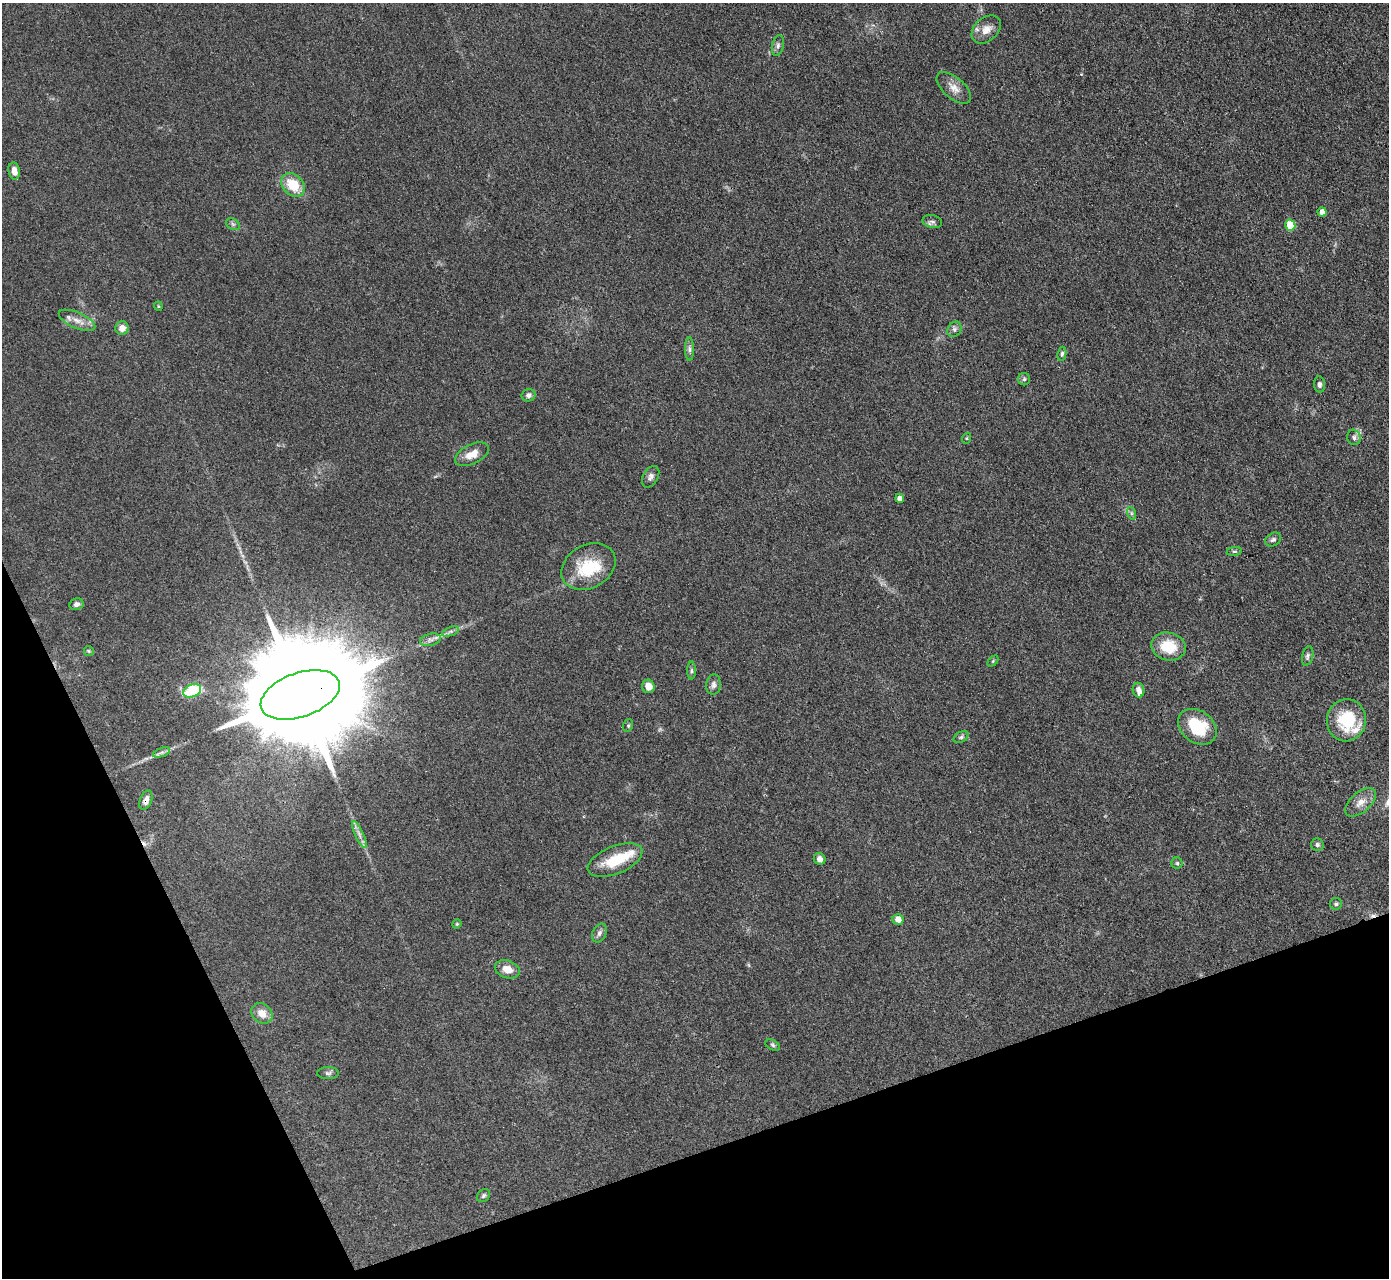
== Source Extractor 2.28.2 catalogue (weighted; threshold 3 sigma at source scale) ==
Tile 14 of 4 x 4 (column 2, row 4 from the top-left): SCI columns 1388-2774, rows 283-1558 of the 5549 x 5534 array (HDU 1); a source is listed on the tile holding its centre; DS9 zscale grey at full resolution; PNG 1391 x 1280 px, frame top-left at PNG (2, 3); each listed source drawn as its Kron ellipse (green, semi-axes under 4 px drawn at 4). Shown black and unused: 18% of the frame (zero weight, under 3 of 4 exposures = <1% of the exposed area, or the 3 px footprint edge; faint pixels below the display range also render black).
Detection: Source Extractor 2.28.2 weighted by HDU 2 'WHT'; one run over the whole footprint, this tile lists its part. Background 0.0889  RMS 0.0061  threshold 0.0275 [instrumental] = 3 sigma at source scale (4.5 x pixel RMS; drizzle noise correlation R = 1.50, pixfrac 1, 0.05/0.05 arcsec/px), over >= 5 px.
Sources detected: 70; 1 too faint to see at this stretch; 2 inside a brighter object's white glare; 2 cosmic-ray / hot-pixel residue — neither listed nor drawn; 4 inside a brighter listed object's ellipse — not listed separately; the other 61 listed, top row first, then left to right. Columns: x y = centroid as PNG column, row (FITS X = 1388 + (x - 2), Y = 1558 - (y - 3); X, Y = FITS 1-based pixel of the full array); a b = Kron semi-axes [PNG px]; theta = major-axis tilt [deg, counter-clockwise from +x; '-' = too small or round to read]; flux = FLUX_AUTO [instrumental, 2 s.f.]
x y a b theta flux
986 29 17 11 42 6.5
778 45 10 5 77 2
954 88 21 10 -41 6.1
14 171 8 5 -79 4.4
293 185 13 10 -45 17
1322 212 4 4 - 4.2
932 221 10 6 -12 2.1
233 224 7 5 -32 1.4
1290 225 5 5 - 19
158 306 4 4 - 0.64
77 320 19 8 -23 5.7
122 328 7 6 - 4.5
954 329 8 6 55 2
689 349 11 4 -90 1.9
1062 354 7 4 81 1.2
1024 379 6 6 - 1.2
1319 384 8 5 -84 2.1
529 395 7 6 - 1.9
1354 437 8 6 -75 1.8
967 438 5 3 - 0.62
472 454 18 9 26 7.5
651 477 12 7 60 2.5
900 498 4 4 - 3.8
1131 513 6 4 -71 1.1
1273 540 8 6 31 1.5
1234 551 7 4 8 0.85
588 567 28 21 30 26
76 604 7 6 - 2.2
451 631 9 4 19 1.7
430 640 10 6 12 2.6
1168 647 17 14 -12 17
89 651 5 5 - 0.77
1308 656 10 5 77 1.5
993 661 6 4 46 0.74
691 671 9 4 90 1.3
713 685 10 7 84 2.4
648 686 7 6 - 6
1138 690 7 6 - 2.8
192 691 9 6 21 31
300 695 41 22 19 29000
1346 720 21 19 80 30
628 725 6 5 - 0.81
1197 727 21 16 -37 27
961 737 8 5 26 1.2
162 752 9 4 19 1.7
146 800 10 6 68 3.2
1360 802 18 10 40 5.7
359 834 14 4 -66 2.8
1317 845 6 6 - 1.3
820 859 6 5 - 2.6
615 860 29 14 22 20
1177 863 5 5 - 0.96
1336 904 6 6 - 1.2
898 919 5 5 - 6.2
457 924 4 4 - 0.74
599 933 10 6 65 2.2
507 969 13 8 -19 7.3
262 1013 11 9 -40 5.8
773 1045 7 5 -29 1
328 1073 11 6 0 1.7
483 1196 7 5 46 1.3
Overlapping masked pixels (flux is a lower limit): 2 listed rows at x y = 300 695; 146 800